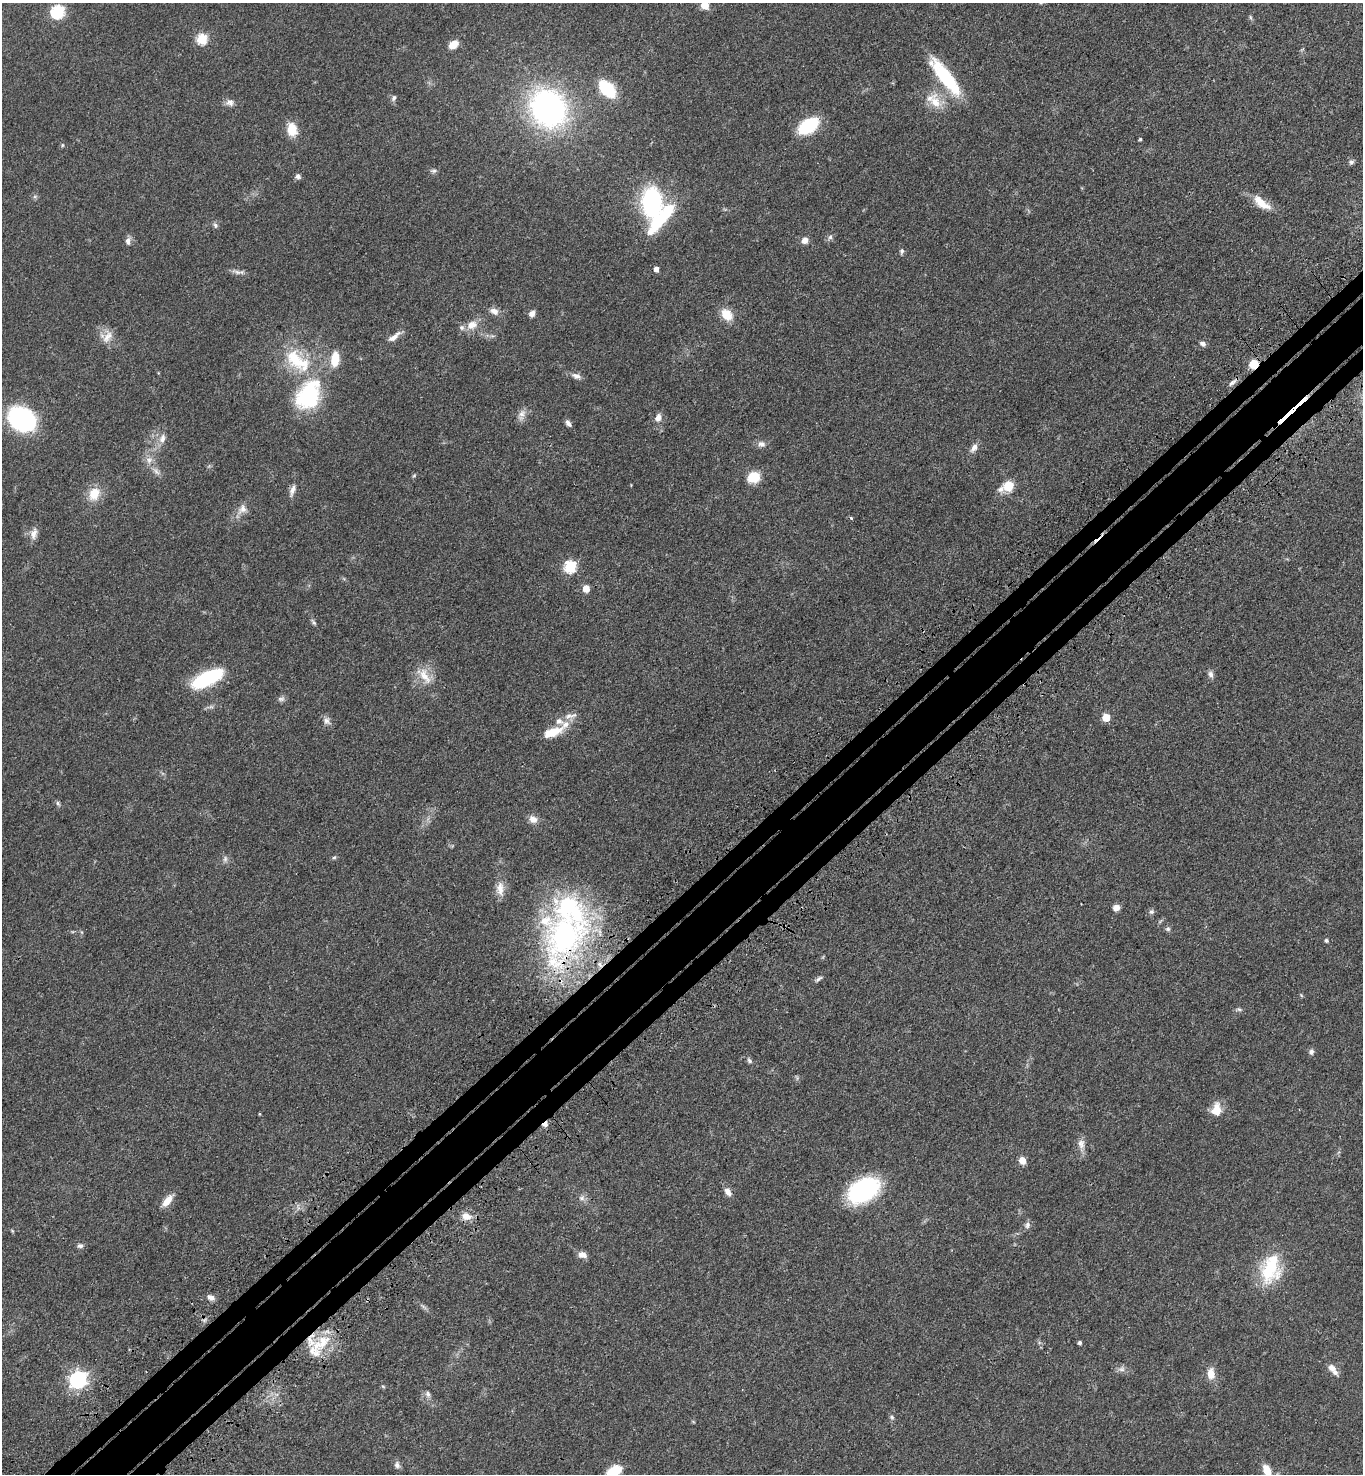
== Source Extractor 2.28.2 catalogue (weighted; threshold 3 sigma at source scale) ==
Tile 7 of 4 x 4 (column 3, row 2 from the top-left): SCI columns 2973-4333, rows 3044-4515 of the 6086 x 6089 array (HDU 1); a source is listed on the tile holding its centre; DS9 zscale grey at full resolution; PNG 1365 x 1476 px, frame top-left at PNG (2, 3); no overlay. Shown black and unused: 6% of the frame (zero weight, under 3 of 4 exposures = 6% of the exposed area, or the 3 px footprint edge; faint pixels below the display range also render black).
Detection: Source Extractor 2.28.2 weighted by HDU 2 'WHT'; one run over the whole footprint, this tile lists its part. Background 0.0454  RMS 0.0052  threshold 0.0235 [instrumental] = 3 sigma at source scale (4.5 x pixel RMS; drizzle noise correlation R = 1.50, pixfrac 1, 0.05/0.05 arcsec/px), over >= 5 px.
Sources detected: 128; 1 inside a brighter object's white glare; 2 cosmic-ray / hot-pixel residue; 1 long thin detection or spike segment (spike, bleed or trail) — not listed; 10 inside a brighter listed object's ellipse — not listed separately; the other 114 listed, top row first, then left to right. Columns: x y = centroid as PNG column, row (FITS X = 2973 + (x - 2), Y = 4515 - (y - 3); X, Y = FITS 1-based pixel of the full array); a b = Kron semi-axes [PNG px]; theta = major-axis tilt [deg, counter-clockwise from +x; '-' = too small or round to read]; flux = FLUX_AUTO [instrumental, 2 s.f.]
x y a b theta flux
1041 3 6 4 -17 0.58
705 5 5 5 - 18
57 12 7 6 - 68
1250 17 8 3 -71 0.79
202 39 6 5 - 35
453 44 9 7 39 6.9
945 77 52 13 -53 31
607 89 13 8 -46 43
394 98 8 6 57 1.5
230 102 10 10 - 2.6
935 102 24 15 -72 11
548 108 31 26 -56 150
808 126 20 12 33 29
292 129 13 10 -79 10
1140 139 3 3 - 0.65
62 145 5 4 - 0.64
1351 162 7 6 - 1.3
433 171 9 6 1 1.3
298 176 7 6 - 1.7
35 196 6 4 19 0.83
652 203 22 14 -88 81
1262 203 25 10 -38 9.2
663 217 48 12 51 30
215 225 7 6 - 1.2
830 237 9 5 70 1.4
805 240 8 8 - 2.7
128 241 10 7 80 2.4
902 251 8 6 88 1.2
656 269 4 4 - 3.1
238 272 20 6 -5 2.4
494 311 12 8 -20 3.2
532 314 7 5 62 2.8
727 314 16 12 -47 8.3
472 325 16 12 20 5.8
107 337 20 11 65 5.7
394 337 19 6 38 3.7
1203 344 7 6 - 1.8
335 359 16 9 84 11
297 361 46 23 -38 31
1254 364 9 7 47 8.8
576 376 13 8 -17 2.5
1233 382 15 5 40 2
308 395 36 24 60 47
521 415 17 8 68 3.3
658 418 9 7 69 3.3
22 419 20 15 -34 82
568 423 8 5 -58 2.2
162 439 14 8 77 3.7
761 444 10 8 -5 2.5
974 448 13 7 60 3
149 460 11 9 44 3.4
156 471 13 6 -48 2.8
414 476 6 5 - 0.75
754 477 10 9 - 14
1008 486 12 10 42 9.3
292 490 17 6 72 2.8
94 494 16 12 60 9.6
242 509 16 11 53 4.6
851 518 4 4 - 0.71
34 534 15 8 76 3.7
570 566 6 6 - 54
586 589 5 5 - 8.8
313 622 8 5 -57 1.2
1211 674 10 6 -74 2
425 676 28 12 -62 9.4
207 678 30 11 26 48
281 699 10 7 14 1.6
570 716 21 7 11 3.5
1106 718 5 5 - 14
326 721 11 9 -46 2.6
552 732 24 9 20 11
58 803 8 5 -63 1
533 819 12 10 -32 3.5
334 857 6 5 - 0.84
225 859 9 6 81 1.6
500 889 21 10 -88 5.4
1116 908 7 7 - 3.1
1151 912 8 7 - 1.3
1168 929 7 6 - 1.2
564 936 87 51 72 150
1326 940 5 4 - 1.2
819 979 10 4 35 1.4
1301 995 6 4 -47 0.58
1239 1009 9 5 -1 1.1
1311 1052 8 6 76 1.6
749 1061 9 5 -46 1.3
1216 1109 18 12 81 6.8
260 1114 5 3 - 0.4
545 1124 7 5 35 2.4
1081 1144 18 10 -84 4
1022 1161 5 5 - 9.4
863 1190 25 16 31 78
728 1192 11 7 -51 3.1
582 1198 9 8 - 2.1
167 1201 17 7 49 6
466 1216 14 10 -13 4.9
1027 1225 9 8 - 1.9
80 1246 8 6 2 1.5
582 1255 11 8 -15 3
1270 1269 37 25 76 29
211 1298 10 7 -28 2.4
423 1306 13 4 -37 1.4
322 1343 33 16 37 17
1079 1343 4 4 - 1.4
1332 1367 11 9 -33 3.2
1121 1369 10 8 7 2.1
1211 1374 15 9 -86 5.8
78 1380 7 7 - 180
383 1386 6 4 -4 0.62
428 1394 9 6 -73 1.7
892 1417 6 6 - 1.1
397 1465 10 7 -77 1.9
1267 1470 14 8 -64 8.6
614 1471 17 10 26 10
Overlapping masked pixels (flux is a lower limit): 4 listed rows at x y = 1254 364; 1233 382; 564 936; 545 1124
Isophote crosses this tile's border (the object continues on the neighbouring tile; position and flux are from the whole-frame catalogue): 4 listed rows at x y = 1041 3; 705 5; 1267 1470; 614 1471